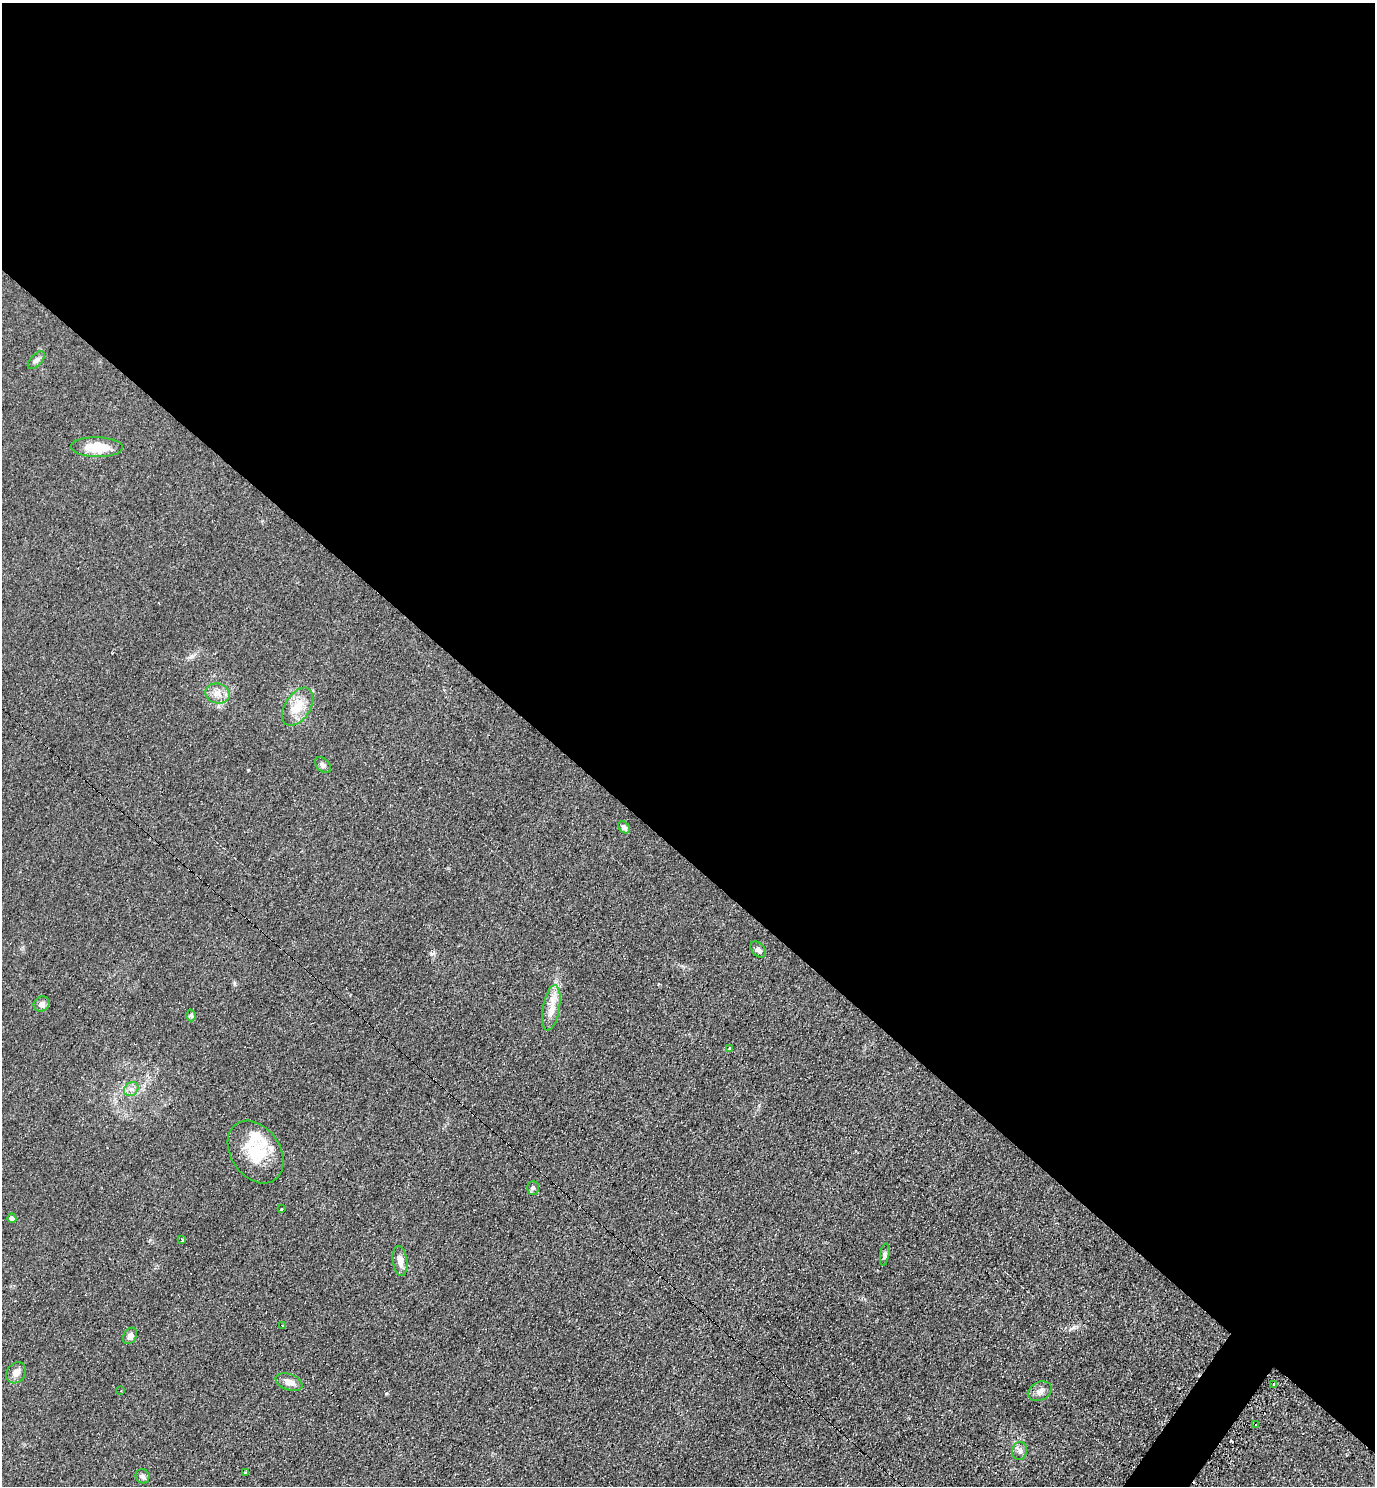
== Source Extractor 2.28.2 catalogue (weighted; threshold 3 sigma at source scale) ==
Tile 3 of 4 x 4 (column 3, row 1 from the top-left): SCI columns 2907-4279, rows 4464-5947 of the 5962 x 5951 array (HDU 1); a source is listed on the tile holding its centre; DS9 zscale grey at full resolution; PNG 1377 x 1488 px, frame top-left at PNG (2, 3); each listed source drawn as its Kron ellipse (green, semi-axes under 4 px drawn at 4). Shown black and unused: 58% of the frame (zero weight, under 2 of 3 exposures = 2% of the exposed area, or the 3 px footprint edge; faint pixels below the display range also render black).
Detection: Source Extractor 2.28.2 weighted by HDU 2 'WHT'; one run over the whole footprint, this tile lists its part. Background 0.0787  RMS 0.011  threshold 0.0515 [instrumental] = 3 sigma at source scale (4.5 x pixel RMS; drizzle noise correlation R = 1.50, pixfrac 1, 0.05/0.05 arcsec/px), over >= 5 px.
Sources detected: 34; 2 cosmic-ray / hot-pixel residue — neither listed nor drawn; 2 inside a brighter listed object's ellipse — not listed separately; the other 30 listed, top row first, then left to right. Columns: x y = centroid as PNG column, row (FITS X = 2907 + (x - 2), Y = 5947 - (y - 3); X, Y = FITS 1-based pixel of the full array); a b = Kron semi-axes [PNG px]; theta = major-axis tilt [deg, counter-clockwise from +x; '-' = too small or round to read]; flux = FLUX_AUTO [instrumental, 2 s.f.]
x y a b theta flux
36 360 11 5 46 3.8
97 447 26 10 -1 28
218 693 12 10 -15 9.1
298 707 21 12 57 23
323 765 9 6 -44 3.3
624 827 7 5 -45 3.5
758 949 9 6 -47 3.7
42 1004 8 7 - 5.5
551 1008 23 8 80 14
191 1015 6 5 - 2.1
730 1048 4 3 - 2.2
131 1089 8 6 42 4.4
256 1152 34 24 -56 48
533 1188 7 5 89 2.6
282 1209 3 2 - 1.6
12 1218 5 4 - 5.5
182 1240 4 3 - 3.9
885 1255 11 4 80 2.6
400 1261 15 7 -81 8.7
282 1326 3 2 - 1.5
130 1336 9 6 57 4.9
16 1373 11 9 56 7.5
289 1382 14 8 -20 7.5
1273 1384 4 3 - 2
121 1391 3 2 - 1.5
1040 1391 12 9 26 6.3
1255 1425 3 2 - 1.8
1020 1451 9 7 80 4.5
245 1472 3 3 - 3.3
142 1476 7 6 - 3.5
Unlisted compact peaks at least as high as the median listed source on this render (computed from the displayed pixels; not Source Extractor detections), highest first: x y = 248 770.